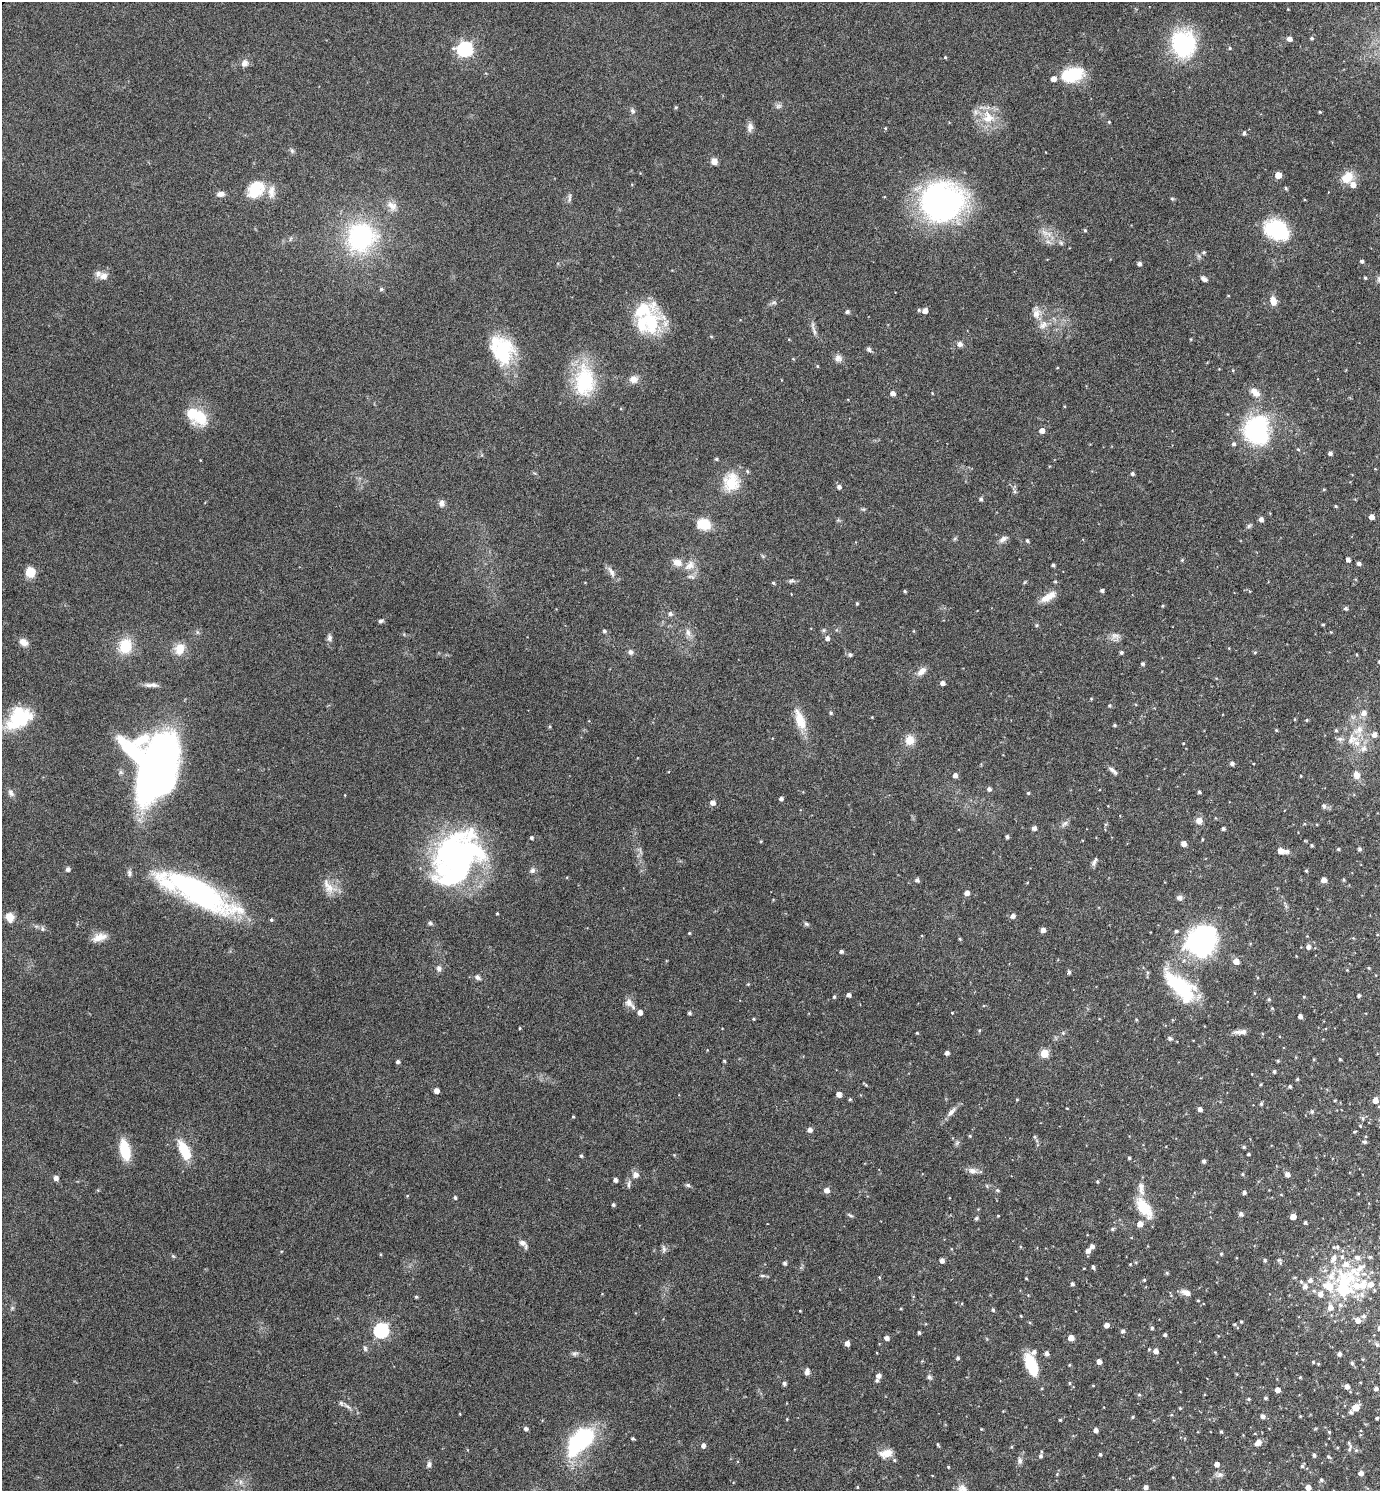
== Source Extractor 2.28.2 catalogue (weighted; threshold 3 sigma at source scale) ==
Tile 6 of 4 x 4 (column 2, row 2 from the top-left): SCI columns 1534-2911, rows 2983-4471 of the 5964 x 5961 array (HDU 1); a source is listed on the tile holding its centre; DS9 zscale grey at full resolution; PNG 1382 x 1493 px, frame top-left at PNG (2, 2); no overlay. Shown black and unused: <1% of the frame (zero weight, under 4 of 8 exposures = <1% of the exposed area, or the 3 px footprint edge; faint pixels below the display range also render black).
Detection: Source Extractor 2.28.2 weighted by HDU 2 'WHT'; one run over the whole footprint, this tile lists its part. Background 0.119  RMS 0.0051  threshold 0.0209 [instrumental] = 3 sigma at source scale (4.09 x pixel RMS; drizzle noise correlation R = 1.36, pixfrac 0.8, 0.05/0.05 arcsec/px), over >= 5 px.
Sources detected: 435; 1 too faint to see at this stretch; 8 inside a brighter object's white glare — not listed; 31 inside a brighter listed object's ellipse — not listed separately; the other 395 listed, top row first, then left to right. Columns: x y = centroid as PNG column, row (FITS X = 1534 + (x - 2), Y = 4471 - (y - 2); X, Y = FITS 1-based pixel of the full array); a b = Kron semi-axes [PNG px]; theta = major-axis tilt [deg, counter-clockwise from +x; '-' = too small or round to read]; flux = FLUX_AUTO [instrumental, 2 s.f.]
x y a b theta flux
1312 38 5 4 - 0.79
1289 39 5 4 - 2.5
1183 44 25 23 -69 51
1230 48 5 4 - 0.59
465 49 7 6 - 110
945 57 4 4 - 0.53
244 63 8 7 - 2.6
1072 75 25 15 14 20
778 106 9 6 16 1.4
676 107 5 3 - 0.44
632 111 9 6 -58 1.3
1320 112 3 3 - 0.47
988 117 22 18 -65 11
1109 122 4 4 - 0.48
750 127 13 7 81 2.4
885 128 4 4 - 0.52
1244 133 4 4 - 1.2
292 151 7 5 -55 0.97
714 161 6 6 - 3.5
1278 175 5 5 - 6.6
1347 177 16 12 46 7.4
1286 188 5 4 - 0.53
256 189 24 18 45 14
220 194 9 6 4 2.4
569 198 13 4 89 1.2
1172 199 5 5 - 0.59
942 202 45 40 10 110
392 206 16 12 -38 4.3
1085 230 4 3 - 0.61
1277 230 20 15 -25 42
1044 232 14 6 -31 3.1
361 237 29 27 43 64
290 239 6 4 71 0.66
1048 242 7 4 -18 1.2
1061 243 7 5 -45 0.96
1204 252 5 5 - 0.8
1362 261 5 4 - 0.76
1139 263 4 4 - 1.8
103 276 13 10 11 3.1
1365 278 4 3 - 0.62
1204 279 7 4 -33 1.9
381 289 6 5 - 0.78
1273 301 11 7 -77 4.3
774 303 9 4 8 1
919 310 5 4 - 0.74
847 311 5 4 - 1.2
925 311 5 4 - 2.9
1036 314 13 10 79 3.9
650 321 41 24 -65 26
1043 325 15 9 39 3.7
814 331 20 4 -71 2.1
711 336 5 3 - 0.46
960 344 6 6 - 1.9
869 349 7 5 -57 1.1
503 352 35 25 80 27
838 358 10 9 - 2.3
817 366 4 4 - 0.49
1057 368 4 2 - 0.29
633 379 11 10 - 3.2
584 381 39 24 87 33
1255 392 14 8 -40 4.1
893 393 4 4 - 2.5
200 418 22 19 -70 13
1257 429 31 25 65 53
1042 431 5 5 - 3.1
1330 453 4 4 - 1.4
716 459 5 4 - 0.79
1132 474 4 4 - 0.95
731 482 26 23 85 14
839 487 4 4 - 1.7
1324 489 5 3 - 0.42
1015 491 6 5 - 0.95
981 499 5 4 - 1.1
442 503 8 7 - 2.1
1335 506 4 3 - 0.46
863 509 7 4 -17 0.65
1372 517 4 4 - 3.6
1261 519 5 4 - 1.9
704 524 12 9 -16 13
1249 526 7 5 46 0.87
1003 539 12 7 33 2
1027 541 4 4 - 0.88
1182 560 5 4 - 0.52
1348 560 4 4 - 1.6
677 562 12 8 -19 4.2
1359 563 4 4 - 1.4
690 565 15 10 43 4.7
1053 565 4 3 - 0.91
30 572 10 10 - 7.1
611 572 16 7 -63 2.6
691 577 11 5 -17 1.3
791 581 9 5 11 1.1
1055 581 5 4 - 0.69
773 583 4 4 - 0.64
1102 590 4 4 - 1
905 591 4 3 - 0.6
1048 597 22 8 32 5.8
857 603 4 3 - 0.59
1346 608 5 5 - 0.91
670 614 7 6 - 1.3
381 621 6 4 14 1
1323 624 3 3 - 0.5
604 631 5 4 - 0.87
197 632 6 4 -71 0.75
688 632 11 7 -74 2.6
1115 636 14 8 -22 2.7
329 638 9 6 85 1.6
827 638 5 5 - 1.8
23 642 11 8 -30 3.2
125 646 17 14 72 14
180 649 14 12 67 7
630 652 7 6 - 1.5
1121 652 4 4 - 0.99
1255 652 4 4 - 0.55
850 655 6 5 - 1
1357 655 4 3 - 0.41
1143 664 4 4 - 1
922 671 14 8 42 3.2
943 683 5 4 - 1.9
152 685 20 6 0 2.5
1091 699 5 3 - 0.41
1110 705 5 5 - 0.64
831 713 5 4 - 0.61
1364 713 7 7 - 2.8
872 717 4 3 - 0.35
1294 719 4 3 - 0.36
16 720 33 17 33 21
800 720 29 11 -72 9.4
1306 720 4 4 - 0.47
1115 725 4 3 - 0.65
1276 730 4 3 - 0.51
1336 730 5 4 - 0.62
1374 735 6 6 - 2.8
1352 739 17 12 31 7
910 740 12 11 - 5.5
1183 743 4 3 - 0.33
1364 748 10 8 58 2.9
160 761 57 37 65 250
1232 763 5 4 - 1.5
1113 771 14 5 -40 1.8
955 775 4 4 - 2.1
1357 775 10 8 -83 3.3
1301 776 4 2 - 0.32
989 789 4 4 - 1.6
1199 792 4 3 - 0.86
11 793 11 7 -57 1.9
1028 793 4 3 - 0.62
781 799 4 4 - 1.4
713 803 5 5 - 2.6
1324 806 6 5 - 1.3
1199 820 7 6 - 3.6
1065 824 11 5 41 1.5
1034 828 4 4 - 2
1223 829 4 3 - 1
1007 837 4 3 - 1.1
531 838 4 4 - 0.99
1202 839 4 3 - 0.43
761 841 4 3 - 0.41
1184 844 4 4 - 3.1
1312 845 4 4 - 0.6
1338 849 4 4 - 0.61
1360 849 5 4 - 1.1
449 850 83 40 6 110
1281 851 8 6 -14 3.2
1095 861 12 5 61 1.5
68 869 4 4 - 1.6
532 870 8 7 - 1.4
1306 871 4 4 - 0.53
129 873 9 5 -83 1.3
917 880 4 4 - 1.6
1323 880 5 5 - 2.8
1344 880 4 3 - 0.56
329 888 17 11 -81 5.9
196 891 80 21 -26 120
967 893 4 4 - 2.6
1179 898 8 7 - 1.4
497 913 3 3 - 0.48
1013 916 5 5 - 2
10 917 11 9 -65 4.5
271 920 4 4 - 0.68
430 923 7 5 -11 0.96
806 924 8 5 -27 0.91
42 929 8 4 -82 0.83
1043 930 4 4 - 2.4
689 933 4 3 - 0.49
99 937 19 9 17 4.8
960 939 4 4 - 0.53
1201 941 35 29 44 73
1308 947 5 5 - 1.9
841 951 4 4 - 1.2
1236 961 5 5 - 4.1
439 968 9 7 -84 1.6
1369 968 4 4 - 0.44
1347 970 4 3 - 0.4
1069 972 4 3 - 0.96
1147 972 5 3 - 0.61
478 977 8 6 -46 1.3
748 984 4 4 - 0.45
1181 987 41 18 -44 38
849 995 4 4 - 1.5
1359 995 4 3 - 0.92
834 997 4 4 - 0.84
1304 997 4 3 - 0.41
1269 999 4 4 - 0.6
629 1003 11 10 - 2.7
1272 1008 4 4 - 0.44
640 1012 5 4 - 2.7
689 1013 4 4 - 0.91
952 1013 3 3 - 0.4
1300 1016 4 4 - 1.7
754 1019 4 3 - 0.5
1136 1020 4 4 - 0.46
520 1028 4 3 - 0.44
1243 1032 11 7 14 2.4
917 1033 3 3 - 0.47
1063 1033 5 4 - 0.57
1170 1038 7 5 -18 1.1
947 1053 4 4 - 1.8
1044 1053 5 5 - 14
1340 1059 4 3 - 0.47
724 1061 3 3 - 0.58
1278 1061 4 3 - 0.56
398 1062 4 4 - 1.2
1274 1072 4 4 - 0.86
1297 1079 4 4 - 0.59
865 1084 7 3 -38 0.54
1290 1086 4 4 - 0.87
436 1091 4 4 - 2.9
839 1094 5 4 - 2.8
850 1099 4 4 - 0.61
1017 1099 3 3 - 0.41
1335 1100 3 3 - 0.4
1375 1100 5 4 - 4.2
1261 1104 5 4 - 0.69
1067 1108 3 2 - 0.34
1200 1109 4 4 - 1.7
1312 1111 6 5 - 0.83
951 1112 15 6 48 2.9
573 1117 4 3 - 0.45
1363 1118 6 5 - 0.97
1360 1126 4 4 - 0.43
810 1130 5 5 - 1.9
1354 1132 5 2 - 0.39
970 1136 4 4 - 0.51
1034 1137 5 5 - 0.71
1365 1142 5 4 - 0.92
957 1143 8 4 45 0.97
1244 1147 4 3 - 0.74
125 1150 20 9 -77 16
184 1150 26 11 -64 11
1248 1154 3 3 - 0.64
674 1155 4 4 - 0.37
581 1156 4 4 - 0.8
1129 1158 4 4 - 0.73
1204 1161 4 4 - 1.2
972 1171 11 7 -9 2.8
1242 1174 5 3 - 0.48
1287 1174 5 4 - 2.4
636 1175 8 7 - 2.4
56 1178 5 5 - 2.1
615 1180 4 4 - 1.7
1097 1182 4 3 - 0.56
629 1184 11 3 84 1.1
688 1185 7 5 -22 0.92
987 1186 6 3 -71 0.55
827 1190 5 5 - 3
997 1190 6 5 - 0.7
1244 1192 4 4 - 1.2
455 1198 4 4 - 0.91
613 1205 3 3 - 0.95
1144 1208 29 13 -54 12
1241 1214 5 5 - 1.5
850 1215 9 3 -30 0.8
998 1216 3 3 - 0.38
1293 1216 4 4 - 3.8
976 1218 5 4 - 0.94
1305 1222 3 3 - 0.87
1140 1224 6 5 - 3.2
1112 1229 5 4 - 0.82
522 1243 9 7 -28 2.1
1092 1246 4 4 - 2
1337 1247 7 6 - 1.1
664 1249 12 5 -87 1.4
1088 1251 5 4 - 2.2
1221 1254 4 4 - 0.52
1370 1257 6 5 - 0.75
1265 1260 5 4 - 0.57
942 1261 4 4 - 2
785 1263 4 4 - 1.2
1280 1263 8 4 88 0.75
1130 1264 3 3 - 0.35
1093 1267 5 3 - 1
1084 1268 3 2 - 0.31
1167 1273 5 4 - 0.65
762 1276 8 4 0 0.87
879 1277 4 4 - 0.43
1026 1278 3 3 - 0.39
1144 1280 4 4 - 0.53
1310 1280 6 5 - 1.9
1301 1282 8 4 -56 0.92
1072 1284 4 4 - 0.97
1370 1284 8 7 - 3.7
1344 1285 36 23 83 42
1305 1286 6 5 - 2
1186 1293 11 6 -21 3.4
1320 1294 7 7 - 2.5
1028 1295 3 3 - 0.34
416 1297 4 3 - 0.64
1198 1301 4 3 - 0.42
901 1309 4 3 - 0.39
993 1310 5 4 - 0.84
800 1311 3 3 - 0.37
1364 1316 6 6 - 1.3
1358 1320 7 6 - 2.6
1241 1321 4 3 - 0.51
1235 1324 5 4 - 0.59
1106 1325 4 4 - 2.5
1152 1328 4 4 - 0.86
1379 1328 5 4 - 1.5
381 1330 6 6 - 93
1123 1331 4 4 - 1.3
919 1332 4 3 - 0.81
1165 1335 4 3 - 0.92
887 1338 5 4 - 2
1071 1338 5 4 - 4.4
847 1343 5 4 - 2.8
1377 1345 7 5 -54 1
365 1348 8 5 -75 1.1
1156 1351 5 5 - 2.7
575 1353 8 6 11 1.2
1046 1353 5 4 - 1.8
1339 1354 4 4 - 1.7
958 1358 4 4 - 0.84
922 1361 4 4 - 0.39
1099 1361 5 4 - 2.4
1313 1362 3 3 - 0.49
1352 1363 5 4 - 0.89
1031 1364 25 11 -68 16
1318 1364 4 3 - 0.44
1069 1365 4 3 - 0.45
807 1372 8 6 72 1.9
879 1376 5 5 - 2.2
929 1377 7 6 - 1.1
1300 1377 4 3 - 0.49
877 1380 5 4 - 0.98
1069 1383 5 3 - 0.51
784 1384 4 4 - 1.3
1347 1386 5 4 - 2.4
1376 1388 4 4 - 1.2
1277 1390 4 4 - 2.9
1139 1395 5 4 - 0.59
1266 1398 4 3 - 0.75
1248 1399 4 4 - 0.6
347 1406 13 4 -31 1.8
1356 1407 6 5 - 6.4
1180 1408 3 3 - 0.45
1351 1412 5 5 - 0.89
1171 1415 5 3 - 0.43
1263 1416 5 5 - 1.8
1300 1416 4 3 - 0.41
1132 1417 4 4 - 0.51
1377 1418 3 3 - 0.78
787 1419 3 3 - 0.39
1060 1420 3 3 - 0.45
526 1429 4 4 - 1.3
981 1429 4 3 - 0.38
1096 1430 4 4 - 2.2
1221 1432 4 3 - 0.61
1329 1432 5 4 - 0.52
633 1439 4 3 - 0.68
580 1441 34 17 47 56
1258 1443 8 5 42 3.5
703 1445 5 5 - 1.9
938 1445 6 3 -63 0.57
1350 1448 11 4 69 1.1
1356 1450 5 5 - 0.71
886 1453 17 10 10 5.6
1100 1454 3 3 - 0.76
1314 1455 4 4 - 1.2
1040 1456 5 4 - 1.2
1328 1457 5 3 - 0.55
1020 1461 9 7 87 1.7
429 1464 8 6 76 1.3
1217 1464 4 4 - 2.3
1302 1466 5 3 - 0.87
948 1467 4 3 - 0.47
1361 1473 5 4 - 2.1
1220 1475 10 7 7 1.6
1173 1477 4 2 - 0.32
1321 1480 5 5 - 0.94
240 1482 7 4 90 1.2
857 1487 4 3 - 0.46
1145 1487 4 4 - 1.8
1308 1487 4 4 - 2.9
962 1489 14 13 - 4
Isophote crosses this tile's border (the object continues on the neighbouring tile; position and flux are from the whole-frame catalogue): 2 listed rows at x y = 1379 1328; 962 1489